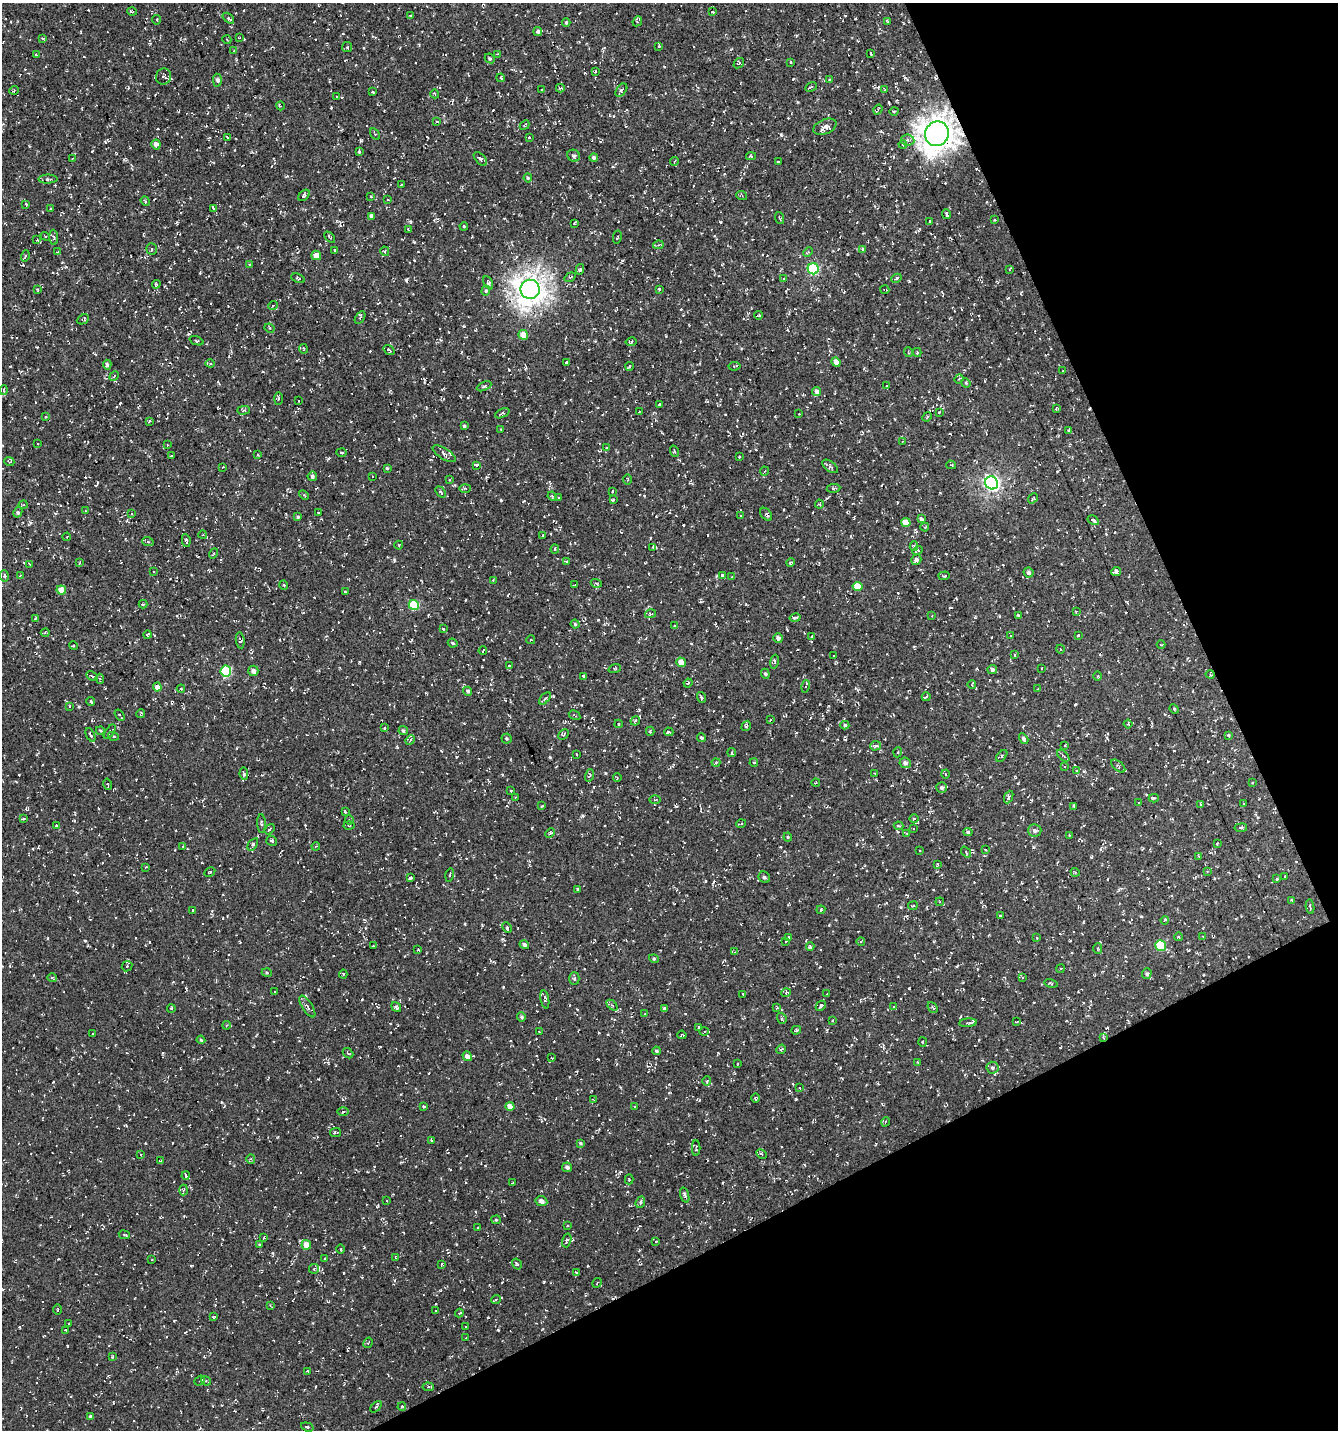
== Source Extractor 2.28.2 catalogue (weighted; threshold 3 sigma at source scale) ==
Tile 12 of 4 x 4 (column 4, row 3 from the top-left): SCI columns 4157-5492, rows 1429-2856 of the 5583 x 5711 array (HDU 1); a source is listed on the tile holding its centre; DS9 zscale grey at full resolution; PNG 1340 x 1432 px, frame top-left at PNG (2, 3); each listed source drawn as its Kron ellipse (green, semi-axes under 4 px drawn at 4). Shown black and unused: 24% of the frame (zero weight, under 3 of 5 exposures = <1% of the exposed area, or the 3 px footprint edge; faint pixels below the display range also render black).
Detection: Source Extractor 2.28.2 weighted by HDU 2 'WHT'; one run over the whole footprint, this tile lists its part. Background -0.0143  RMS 0.0038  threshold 0.0172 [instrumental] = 3 sigma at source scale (4.5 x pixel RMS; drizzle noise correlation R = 1.50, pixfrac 1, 0.0396/0.0396 arcsec/px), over >= 5 px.
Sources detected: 740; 88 cosmic-ray / hot-pixel residue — neither listed nor drawn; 6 inside a brighter listed object's ellipse — not listed separately; of the other 646, all 500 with FLUX_AUTO >= 0.306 (the completeness limit of this list) listed and drawn (146 fainter detections not listed), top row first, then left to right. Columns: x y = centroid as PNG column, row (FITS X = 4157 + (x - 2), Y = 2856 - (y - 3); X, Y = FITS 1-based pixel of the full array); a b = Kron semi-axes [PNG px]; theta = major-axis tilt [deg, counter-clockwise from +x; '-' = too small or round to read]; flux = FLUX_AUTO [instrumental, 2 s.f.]
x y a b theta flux
132 11 4 3 - 0.75
713 12 3 3 - 0.74
410 16 4 3 - 0.39
228 18 7 3 -43 1.3
157 20 4 2 - 0.37
637 21 5 3 - 0.56
887 21 4 2 - 0.45
566 23 4 3 - 0.47
538 31 4 4 - 1
43 38 4 2 - 0.5
239 38 4 3 - 0.42
227 40 4 3 - 0.32
347 47 5 5 - 0.69
659 47 4 2 - 0.58
234 51 4 3 - 0.5
498 54 4 3 - 0.39
870 54 3 2 - 0.46
36 55 3 2 - 0.39
490 58 5 4 - 0.51
791 62 3 2 - 0.43
739 63 6 4 40 0.54
595 72 3 2 - 0.59
164 77 8 7 - 1.1
501 78 4 3 - 0.39
829 79 3 3 - 0.32
217 80 6 4 -88 0.88
811 87 6 2 27 0.51
560 88 4 3 - 0.43
14 90 5 3 - 0.32
542 90 3 2 - 0.32
621 90 7 4 51 0.77
885 90 4 4 - 0.35
372 92 3 2 - 0.39
435 94 4 2 - 0.31
337 97 3 2 - 0.47
280 106 4 3 - 0.37
878 110 5 3 - 0.48
894 111 4 3 - 0.31
436 121 3 3 - 0.33
525 125 5 2 - 0.37
825 127 12 7 23 2.4
375 134 6 3 -57 0.45
937 134 12 12 - 400
227 137 3 2 - 0.32
529 137 3 3 - 0.35
908 140 7 5 -6 1.1
156 144 5 4 - 1.9
903 144 4 3 - 0.51
359 151 4 3 - 0.38
574 156 6 6 - 0.87
751 156 5 3 - 0.6
72 158 3 3 - 0.31
594 158 4 4 - 0.8
480 159 8 5 -46 0.94
778 161 3 2 - 0.44
674 162 4 2 - 0.31
528 178 4 4 - 0.41
48 179 9 4 0 0.75
401 185 3 2 - 0.33
304 195 7 4 45 1
371 196 3 2 - 0.34
742 196 5 3 - 0.4
388 200 3 2 - 0.32
145 201 5 4 - 0.51
26 204 4 3 - 0.36
214 208 4 3 - 11
50 209 3 2 - 0.46
947 214 5 3 - 0.68
371 216 4 3 - 1.1
779 218 6 2 -71 0.43
995 220 3 3 - 0.34
930 221 2 2 - 0.39
574 223 3 3 - 0.49
464 226 4 3 - 0.33
408 229 3 2 - 0.45
45 236 5 3 - 0.36
54 237 7 3 -87 0.57
330 237 6 3 -46 0.6
617 237 7 2 78 0.31
37 240 4 4 - 0.33
658 245 5 4 - 0.5
152 249 6 5 - 0.67
862 249 3 3 - 0.46
334 251 2 2 - 0.35
385 251 5 3 - 0.52
57 252 3 2 - 0.5
808 252 5 4 - 0.51
316 255 5 4 - 2.8
25 256 5 3 - 0.37
249 264 4 3 - 0.32
580 269 5 3 - 0.68
813 269 5 5 - 33
1009 269 4 2 - 0.45
570 277 6 3 35 0.44
298 278 7 3 -24 0.47
896 278 5 3 - 0.88
784 279 4 2 - 0.31
488 283 7 4 -65 0.8
156 284 4 4 - 0.54
37 289 3 3 - 0.36
530 289 9 9 - 300
659 289 3 3 - 0.37
885 290 4 2 - 0.34
486 291 5 4 - 0.52
273 305 5 3 - 0.4
758 315 4 2 - 0.64
360 318 7 4 58 0.61
83 319 6 4 25 0.73
269 328 5 4 - 0.54
523 335 5 4 - 3.5
196 341 7 2 -21 0.33
631 342 5 4 - 0.65
303 349 5 2 - 0.32
389 350 6 3 -34 0.63
908 352 5 3 - 0.32
917 352 4 4 - 0.45
566 362 4 3 - 0.44
836 362 5 4 - 1.7
210 363 4 3 - 0.39
107 365 5 4 - 0.83
629 366 4 3 - 0.81
734 366 6 3 8 0.58
1063 371 3 3 - 0.32
114 376 5 3 - 0.33
959 379 5 4 - 0.47
966 383 5 4 - 0.41
484 386 8 4 25 0.71
887 386 4 3 - 0.39
4 390 5 3 - 0.34
817 391 5 4 - 1.3
278 398 6 3 89 0.41
298 401 3 2 - 0.39
659 404 3 3 - 0.36
1056 408 4 4 - 0.44
243 410 6 4 1 0.66
639 412 3 2 - 0.31
939 412 3 3 - 0.39
502 413 8 4 24 0.64
799 414 2 2 - 0.34
45 417 3 3 - 0.39
927 417 5 4 - 0.62
149 421 4 3 - 0.45
464 426 4 4 - 0.64
501 429 3 3 - 0.41
1068 431 4 3 - 0.61
903 441 3 3 - 0.38
38 444 3 2 - 0.35
167 445 3 2 - 0.31
606 448 4 3 - 0.42
674 451 6 3 -71 0.38
341 452 5 3 - 0.67
258 454 4 3 - 0.37
444 454 13 5 -32 1.5
171 456 3 2 - 0.65
739 457 3 2 - 0.56
9 461 5 3 - 0.36
477 465 4 3 - 0.62
951 465 5 4 - 0.43
830 466 9 5 -35 0.81
222 467 2 2 - 0.33
387 468 4 4 - 0.5
765 471 4 3 - 0.35
312 476 5 4 - 0.89
372 476 3 3 - 1.5
627 479 5 3 - 0.45
450 480 4 3 - 0.38
992 483 7 6 - 80
465 488 6 4 2 0.49
833 488 7 3 7 0.54
613 491 3 2 - 0.42
440 492 6 3 -50 0.58
304 495 6 3 -44 0.45
552 496 4 3 - 0.4
558 497 3 3 - 0.42
1033 498 5 3 - 0.46
613 500 3 3 - 0.43
819 504 4 4 - 0.38
23 505 4 3 - 0.37
85 511 3 3 - 0.35
18 512 5 4 - 0.75
132 513 3 2 - 0.33
319 513 3 2 - 0.35
766 514 7 5 -51 0.73
740 516 3 3 - 0.31
298 517 4 3 - 0.53
921 519 4 3 - 2.4
1093 520 6 3 -30 0.74
906 523 5 4 - 3.6
925 527 4 4 - 0.41
203 535 4 3 - 0.31
543 535 4 3 - 0.42
67 537 4 3 - 0.38
186 541 6 3 -80 0.58
148 542 6 3 -18 0.49
399 545 4 4 - 0.41
914 546 5 4 - 0.58
653 548 4 3 - 0.47
555 549 4 4 - 0.55
918 550 5 4 - 0.5
213 553 5 3 - 0.46
916 560 5 5 - 0.92
566 562 4 3 - 0.48
79 563 3 2 - 0.32
791 563 4 3 - 0.57
30 564 4 2 - 0.34
1116 571 5 4 - 1.2
153 572 3 3 - 2.3
1029 572 5 4 - 0.78
4 576 6 4 -81 0.51
20 576 3 2 - 0.45
722 576 4 3 - 0.88
944 576 6 3 3 0.44
732 577 3 3 - 0.36
493 580 4 3 - 0.35
596 583 5 3 - 0.38
284 585 5 3 - 0.32
575 585 3 2 - 0.39
857 587 5 4 - 5.5
61 590 5 4 - 3.9
345 592 3 2 - 0.47
143 604 4 4 - 0.53
414 605 5 5 - 19
1076 612 4 3 - 0.4
650 614 5 3 - 0.54
1018 615 4 4 - 0.39
932 616 2 2 - 0.31
35 618 3 3 - 0.41
795 618 5 4 - 1.1
575 624 4 4 - 0.49
674 626 3 3 - 0.32
443 629 3 3 - 0.52
45 633 4 2 - 0.45
148 635 4 3 - 0.49
1078 635 3 3 - 0.54
812 636 3 3 - 0.51
1011 636 3 3 - 0.43
778 638 5 4 - 1.1
240 640 8 4 -82 0.55
531 640 4 4 - 0.42
453 643 5 3 - 0.46
1161 645 4 3 - 0.33
73 646 4 3 - 0.45
1060 649 4 3 - 0.32
483 651 4 2 - 0.36
834 655 3 2 - 0.46
1015 655 4 3 - 0.39
681 662 5 4 - 2.6
774 662 7 4 80 0.59
509 666 3 3 - 0.39
615 668 6 4 19 0.57
1042 668 3 2 - 0.35
992 669 5 4 - 1.1
226 671 5 5 - 27
253 671 5 5 - 1.5
765 674 5 4 - 0.58
1210 674 4 4 - 0.45
92 676 6 3 -27 0.44
584 676 4 3 - 0.54
1098 676 5 3 - 0.36
100 679 5 4 - 0.58
688 683 4 3 - 0.35
972 685 4 3 - 0.35
805 686 6 4 78 0.7
157 687 4 4 - 2.5
181 689 4 4 - 0.36
1038 689 3 2 - 0.46
468 691 4 4 - 0.77
701 697 5 3 - 0.53
926 697 4 3 - 0.38
545 698 7 3 48 0.58
91 702 4 2 - 0.84
69 706 3 2 - 0.53
1174 709 5 4 - 0.42
141 713 4 2 - 0.34
120 715 6 2 -56 0.57
575 715 6 3 -31 0.35
770 720 3 2 - 0.36
635 721 5 3 - 0.45
618 724 4 3 - 0.41
1128 724 4 4 - 0.43
845 725 4 4 - 0.63
746 726 5 3 - 0.51
384 728 4 3 - 0.47
100 730 4 3 - 0.36
403 731 5 4 - 0.6
650 731 4 3 - 0.37
110 732 8 4 54 0.66
669 732 5 3 - 0.79
563 734 6 3 45 0.46
90 735 7 3 -66 0.93
1228 735 4 3 - 0.76
113 736 5 3 - 0.51
506 738 5 5 - 0.53
702 738 4 3 - 0.6
1024 739 6 4 -59 0.8
410 740 5 4 - 0.5
875 746 5 4 - 0.95
1065 746 3 2 - 0.31
898 752 5 3 - 0.38
732 753 4 3 - 0.5
576 754 3 3 - 0.54
1002 756 7 4 48 0.66
1063 756 7 3 -45 0.46
754 762 4 3 - 0.32
716 763 4 3 - 0.35
905 763 5 5 - 1.2
1118 766 8 4 -40 0.67
1064 767 3 2 - 0.36
1077 770 4 3 - 0.39
244 774 6 4 -81 0.72
875 774 3 3 - 0.34
945 774 4 3 - 0.32
590 775 6 4 72 0.55
617 778 4 2 - 0.32
816 782 4 3 - 0.32
1252 783 3 2 - 0.4
108 784 5 2 - 0.33
942 788 5 5 - 0.77
511 791 3 2 - 0.47
516 797 4 3 - 0.32
1009 797 6 4 65 0.75
1154 798 5 2 - 0.53
655 800 6 4 2 0.42
1138 803 3 2 - 0.44
1201 804 3 2 - 0.39
1243 804 4 3 - 0.39
542 806 3 2 - 0.33
1074 806 4 3 - 0.71
345 812 3 3 - 0.39
24 819 4 3 - 0.5
914 819 5 3 - 0.33
350 820 5 3 - 0.37
261 823 9 3 -87 0.51
741 824 5 3 - 0.34
56 826 4 2 - 0.34
349 826 5 3 - 0.42
899 826 5 3 - 0.45
1241 828 6 3 9 0.5
270 829 6 3 52 0.6
914 829 3 2 - 0.37
1035 830 6 6 - 1
968 832 4 4 - 0.68
550 833 5 3 - 0.46
907 833 4 3 - 0.4
1069 835 4 3 - 0.55
788 837 4 4 - 0.36
272 841 5 4 - 0.72
1217 843 3 2 - 0.42
253 844 7 3 56 0.5
183 846 3 3 - 0.36
316 846 4 3 - 0.31
985 849 3 2 - 0.31
919 851 3 2 - 0.36
966 852 6 4 -49 0.49
1199 856 2 2 - 0.31
938 864 4 3 - 0.32
146 867 3 2 - 0.34
1207 871 3 3 - 0.35
210 872 6 3 29 0.46
1075 872 4 3 - 0.4
450 875 6 2 76 0.38
1285 876 2 2 - 0.38
764 877 6 5 - 0.79
411 878 4 3 - 1.8
1277 879 3 3 - 0.47
578 889 3 3 - 0.55
1292 900 4 3 - 0.43
940 902 4 3 - 0.4
913 906 5 2 - 0.38
1310 907 7 3 -83 0.46
821 910 4 3 - 0.38
192 911 4 2 - 0.39
1000 915 3 2 - 0.41
1165 920 4 3 - 0.34
507 927 5 4 - 0.54
1203 936 3 2 - 0.37
789 937 4 4 - 0.48
1179 937 4 3 - 0.39
1037 938 3 3 - 0.48
786 941 3 2 - 0.32
861 941 4 3 - 0.33
524 945 5 4 - 1
1161 945 6 5 - 15
373 946 3 3 - 0.47
810 946 4 3 - 0.58
1098 948 5 4 - 0.54
418 949 3 3 - 0.34
735 952 4 3 - 0.31
654 959 5 3 - 0.37
127 966 5 5 - 0.59
1060 969 4 3 - 0.43
267 973 5 3 - 0.38
1147 973 5 4 - 0.71
343 974 4 4 - 0.48
52 977 5 3 - 0.49
1023 977 3 2 - 0.46
574 978 6 5 - 0.69
1051 983 6 3 -14 0.42
274 992 3 2 - 0.44
786 993 5 3 - 0.41
743 994 2 2 - 0.37
827 994 3 3 - 0.53
545 999 9 3 -80 0.98
612 1005 6 4 -44 0.57
821 1006 6 3 45 0.83
307 1007 12 5 -57 1.2
396 1007 5 4 - 0.93
894 1007 4 4 - 0.43
933 1007 6 3 -50 0.48
171 1008 4 4 - 0.4
777 1008 3 2 - 0.38
665 1009 4 3 - 0.82
645 1014 3 3 - 0.33
521 1017 5 4 - 0.59
782 1018 6 4 -71 0.64
832 1021 3 2 - 0.33
1017 1022 3 2 - 0.43
968 1023 9 3 4 0.8
227 1025 4 3 - 0.35
699 1027 3 3 - 0.63
796 1030 5 2 - 0.49
539 1032 2 2 - 0.31
704 1032 5 3 - 0.45
93 1034 3 2 - 0.4
682 1035 4 2 - 0.41
1103 1037 4 3 - 0.46
201 1040 4 3 - 0.37
922 1042 5 3 - 0.31
781 1049 5 4 - 0.53
656 1051 4 3 - 0.54
348 1053 6 4 -42 0.59
467 1056 5 4 - 1.8
552 1058 3 2 - 0.33
918 1062 4 3 - 0.49
737 1064 3 3 - 0.32
992 1068 6 6 - 0.86
707 1081 5 3 - 0.35
799 1088 3 3 - 0.51
755 1098 5 3 - 0.36
593 1100 4 2 - 0.33
510 1106 4 4 - 2.7
635 1106 3 3 - 0.55
424 1107 3 3 - 0.5
343 1112 6 4 0 0.73
885 1122 5 3 - 0.32
336 1132 5 2 - 0.52
432 1140 4 3 - 0.42
580 1143 4 3 - 0.44
696 1148 8 2 90 0.34
761 1154 5 3 - 0.52
141 1155 3 3 - 0.32
251 1159 4 4 - 0.49
160 1161 3 3 - 0.36
567 1167 5 4 - 1.1
186 1175 4 3 - 5.6
629 1179 5 4 - 0.38
512 1183 4 2 - 0.33
183 1190 5 3 - 0.46
685 1195 8 3 -73 0.87
387 1201 2 2 - 0.38
541 1201 6 5 - 1.6
640 1202 6 4 70 0.64
496 1220 5 4 - 0.4
567 1226 3 2 - 0.36
477 1228 2 2 - 0.36
124 1235 5 3 - 0.43
264 1238 4 3 - 0.61
567 1240 7 4 74 0.66
656 1241 3 3 - 0.34
260 1244 4 2 - 0.34
306 1245 5 4 - 3.8
341 1249 4 3 - 0.36
395 1257 3 3 - 0.35
324 1258 3 2 - 0.48
152 1259 2 2 - 0.34
441 1264 4 3 - 0.44
517 1264 6 3 -56 0.5
314 1269 5 5 - 0.64
576 1272 4 3 - 0.36
597 1283 5 3 - 0.34
496 1299 5 3 - 0.41
270 1305 3 3 - 0.4
58 1310 5 2 - 0.47
435 1311 2 2 - 0.35
459 1313 4 4 - 0.38
213 1317 4 4 - 0.42
69 1324 3 2 - 0.37
466 1327 2 2 - 0.33
65 1330 3 2 - 0.33
466 1338 3 2 - 0.36
368 1343 5 2 - 0.33
112 1357 3 3 - 0.48
308 1371 3 2 - 0.45
200 1381 6 2 40 0.32
206 1381 5 4 - 0.5
428 1387 5 4 - 0.57
376 1407 7 3 49 0.44
402 1407 4 4 - 0.61
91 1417 4 3 - 0.9
307 1427 6 4 -17 0.48
Overlapping masked pixels (flux is a lower limit): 5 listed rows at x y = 937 134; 813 269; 530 289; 653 548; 1103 1037
Unlisted compact peaks at least as high as the median listed source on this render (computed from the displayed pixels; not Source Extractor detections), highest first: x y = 781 135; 793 79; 394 560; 1033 847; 359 662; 1091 857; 598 620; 328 459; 1141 916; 718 1053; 222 1102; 829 925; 456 757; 588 1266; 676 806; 901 907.